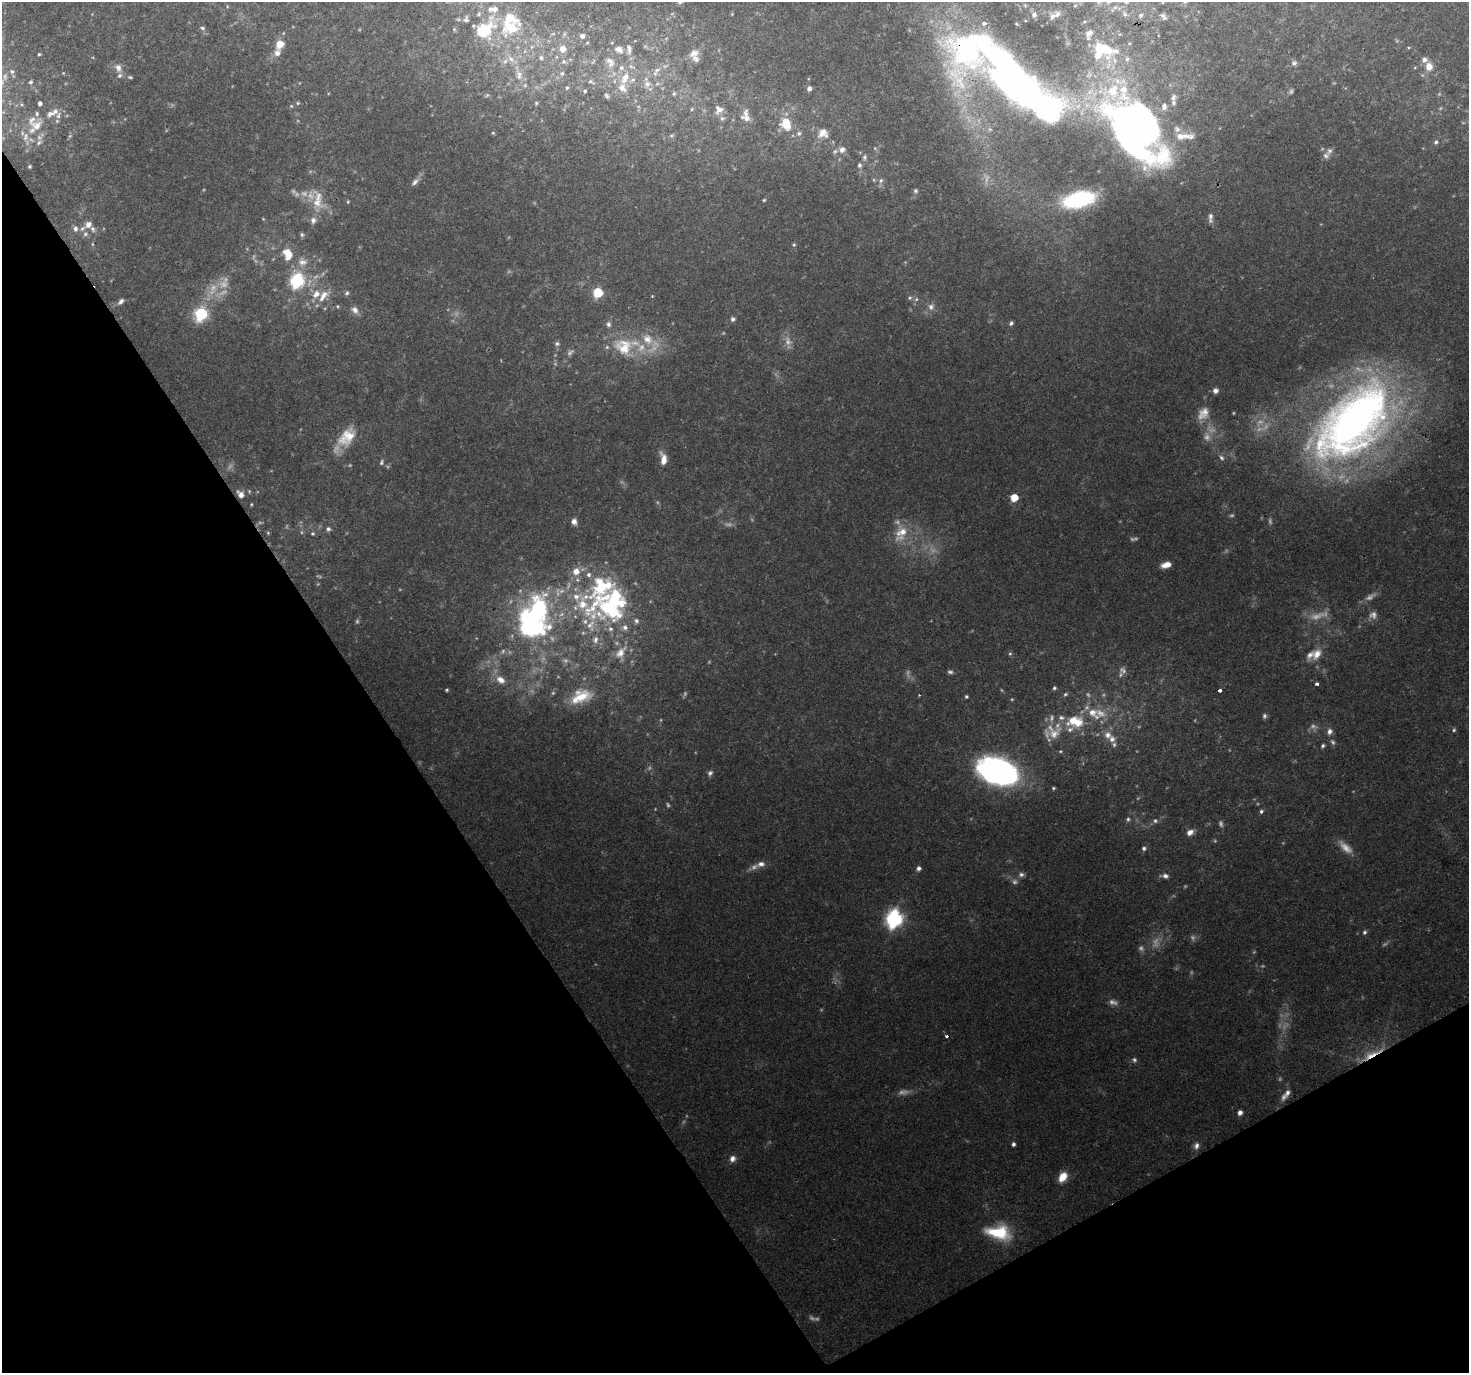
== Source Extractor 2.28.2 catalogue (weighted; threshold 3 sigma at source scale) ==
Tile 14 of 4 x 4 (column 2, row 4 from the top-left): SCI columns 1469-2935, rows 176-1546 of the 5868 x 5773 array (HDU 1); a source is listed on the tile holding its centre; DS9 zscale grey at full resolution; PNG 1471 x 1375 px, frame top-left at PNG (2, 2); no overlay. Shown black and unused: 31% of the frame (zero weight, under 2 of 3 exposures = <1% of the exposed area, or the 3 px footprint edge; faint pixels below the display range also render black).
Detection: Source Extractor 2.28.2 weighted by HDU 2 'WHT'; one run over the whole footprint, this tile lists its part. Background 0.0686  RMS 0.0058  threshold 0.0261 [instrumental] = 3 sigma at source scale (4.5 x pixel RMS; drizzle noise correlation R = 1.50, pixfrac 1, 0.0396/0.0396 arcsec/px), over >= 5 px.
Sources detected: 298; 70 too faint to see at this stretch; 9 inside a brighter object's white glare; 1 long thin detection or spike segment (spike, bleed or trail) — not listed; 53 inside a brighter listed object's ellipse — not listed separately; the other 165 listed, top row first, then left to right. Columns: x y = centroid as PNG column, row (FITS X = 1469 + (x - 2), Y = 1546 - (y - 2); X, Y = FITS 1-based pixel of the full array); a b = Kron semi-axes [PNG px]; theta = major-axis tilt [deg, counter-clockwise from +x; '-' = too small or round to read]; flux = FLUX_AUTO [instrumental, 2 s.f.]
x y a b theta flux
1075 5 5 3 - 0.68
495 9 8 7 - 3.8
479 14 6 5 - 1.2
732 14 4 4 - 0.5
1057 14 10 8 50 3
1125 14 8 7 - 2.2
1034 15 7 6 - 2.4
1140 15 7 6 - 1.9
1163 16 11 7 -53 2.2
466 19 7 5 79 1.5
1084 22 5 3 - 0.71
511 27 27 20 10 27
202 28 6 5 - 1.2
485 29 20 13 46 31
582 36 7 7 - 2.2
587 43 6 3 19 0.65
280 44 7 6 - 9
1100 48 27 16 -35 26
563 49 7 6 - 6.1
619 49 13 9 -22 5.5
277 53 10 8 78 3.4
694 53 15 10 26 5.2
39 54 3 3 - 0.69
541 58 7 5 -87 1.5
511 59 12 7 -41 3.9
1127 59 7 6 - 1.7
1424 60 8 7 - 2.3
563 61 7 7 - 1.8
610 62 18 13 -59 8.8
1294 63 8 7 - 1.7
1429 66 8 7 - 6.6
118 68 11 8 -75 3.2
12 71 7 6 - 1.5
656 71 17 8 55 5.6
63 73 4 4 - 0.46
562 73 8 6 72 1.6
1011 73 169 31 -36 320
519 75 13 9 88 4.8
130 77 5 4 - 0.77
625 78 21 11 63 12
31 82 5 5 - 1.2
591 82 11 5 -25 1.9
567 88 6 4 67 0.94
809 88 5 5 - 2.4
585 91 6 5 - 0.98
674 94 6 5 - 1.1
1439 94 5 4 - 0.68
487 95 6 4 55 0.74
607 95 8 5 -46 1.4
1173 98 9 7 78 2.3
298 103 5 4 - 0.73
536 103 5 5 - 0.72
40 104 5 5 - 1.8
291 106 5 4 - 0.7
719 109 11 11 - 3.9
58 115 12 6 66 3.1
747 118 13 7 -16 3.6
786 124 13 10 -68 14
1135 124 77 38 -42 350
36 126 23 14 55 15
990 129 7 5 -44 1.5
493 133 4 4 - 0.6
799 133 8 6 60 1.8
823 133 15 14 - 7.2
671 135 8 4 8 0.99
70 136 6 5 - 1
1436 142 6 5 - 1.3
842 150 9 9 - 3.7
1329 151 10 7 63 2.6
864 157 9 6 83 1.7
860 165 6 5 - 1.6
30 166 5 4 - 1
881 180 8 6 70 1.9
415 182 12 6 44 2.6
915 191 6 6 - 1.2
1079 199 25 12 13 72
764 200 3 3 - 0.63
317 202 25 15 -58 14
348 202 5 3 - 0.57
1210 218 13 5 88 2.2
88 224 9 7 45 3.6
75 229 9 7 -85 2.5
85 234 8 6 32 1.9
302 235 7 5 -75 1.1
794 245 6 4 20 0.83
288 254 14 10 -71 11
302 262 14 13 - 6.4
297 280 7 6 - 98
598 292 6 5 - 36
347 293 6 5 - 1.2
323 296 19 9 52 6.8
652 296 3 3 - 0.46
910 298 6 5 - 1.1
121 301 9 5 48 2
338 306 5 3 - 0.56
931 307 9 7 77 2.8
355 310 11 8 -52 3.1
201 314 7 6 - 90
733 319 6 6 - 1.5
1011 323 5 4 - 1.4
557 344 7 6 - 1.5
624 347 29 25 -27 25
653 349 20 8 39 8.1
570 352 11 6 31 1.9
1215 391 6 6 - 2.4
1203 413 18 11 52 6.5
1353 422 102 55 45 410
347 437 29 17 49 16
1221 458 8 6 -54 1.7
663 459 16 7 -81 6.1
382 462 9 6 67 1.4
241 494 9 6 -49 4.3
1014 498 5 5 - 11
574 521 7 6 - 3.1
328 529 6 5 - 1.6
268 533 5 4 - 0.68
901 533 26 15 64 13
312 534 5 5 - 0.9
1166 565 10 6 16 5.5
608 608 59 46 -15 110
538 609 29 21 -79 72
1373 615 12 10 45 3.5
1010 653 5 5 - 0.89
1317 654 17 11 61 7.3
950 672 7 5 -14 1.3
501 680 12 9 -36 5.4
1316 684 3 3 - 2.1
1054 688 5 5 - 1
447 690 3 3 - 0.84
1220 690 3 3 - 2.7
1065 694 6 4 39 1.1
919 695 3 3 - 0.45
966 696 4 4 - 0.86
581 697 26 14 22 15
1093 713 22 11 -40 11
1264 716 7 6 - 1.4
1070 729 30 22 67 16
1454 730 5 5 - 0.89
1330 731 7 6 - 2.7
1108 735 11 10 - 4.7
1323 746 5 4 - 1.2
1000 771 37 21 -23 160
710 773 8 6 46 1.8
1053 788 4 3 - 0.75
1261 811 5 4 - 1.1
1128 819 5 5 - 1.1
1155 821 6 6 - 1.3
1190 832 8 6 28 3.6
1144 848 5 5 - 1.3
761 864 11 8 11 3.2
919 868 5 5 - 1.8
1021 874 8 6 1 1.9
1165 876 8 6 -12 2.4
894 918 8 7 - 200
1364 932 6 6 - 1.2
946 1036 4 3 - 1.2
1372 1054 33 7 27 10
1134 1060 7 6 - 1.4
1287 1093 11 7 65 2.6
1240 1113 6 5 - 2.3
1013 1144 5 4 - 1.5
1196 1146 9 7 79 2.5
732 1159 7 7 - 3.1
1063 1177 12 8 56 8.4
999 1232 29 16 -9 27
Overlapping masked pixels (flux is a lower limit): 3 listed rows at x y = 1011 73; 241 494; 1372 1054